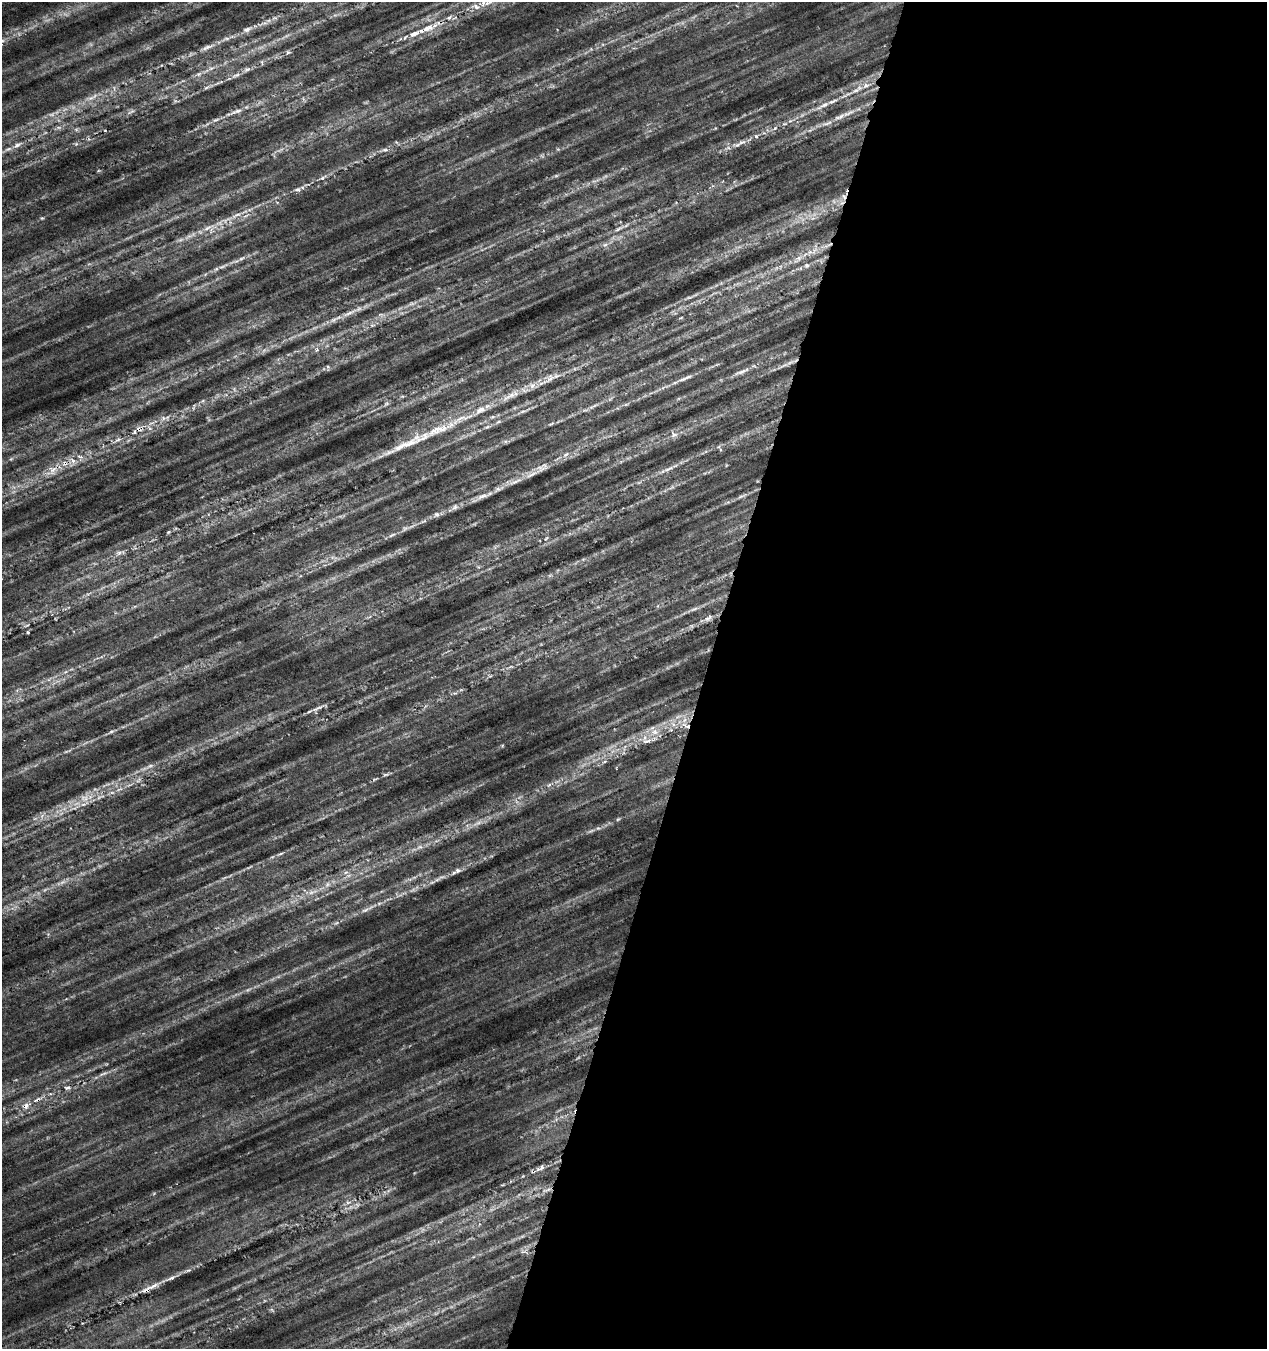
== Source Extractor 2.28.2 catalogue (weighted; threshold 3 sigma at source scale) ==
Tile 12 of 4 x 4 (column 4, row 3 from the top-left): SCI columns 4012-5276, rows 1360-2706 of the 5556 x 5402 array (HDU 1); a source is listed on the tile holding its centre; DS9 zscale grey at full resolution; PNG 1269 x 1351 px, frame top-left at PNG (2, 2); no overlay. Shown black and unused: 44% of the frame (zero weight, under 4 of 7 exposures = <1% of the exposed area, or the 3 px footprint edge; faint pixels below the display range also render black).
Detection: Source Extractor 2.28.2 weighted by HDU 2 'WHT'; one run over the whole footprint, this tile lists its part. Background 0.00813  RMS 0.012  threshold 0.048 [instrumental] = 3 sigma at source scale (4.09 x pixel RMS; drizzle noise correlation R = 1.36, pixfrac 0.8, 0.0396/0.0396 arcsec/px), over >= 5 px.
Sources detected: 174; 26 too faint to see at this stretch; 3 cosmic-ray / hot-pixel residue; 1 long thin detection or spike segment (spike, bleed or trail) — not listed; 16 inside a brighter listed object's ellipse — not listed separately; the other 128 listed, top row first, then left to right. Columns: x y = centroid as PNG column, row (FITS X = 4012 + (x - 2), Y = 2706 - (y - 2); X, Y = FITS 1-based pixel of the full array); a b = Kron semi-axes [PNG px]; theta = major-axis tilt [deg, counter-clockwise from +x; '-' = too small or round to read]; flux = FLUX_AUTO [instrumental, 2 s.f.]
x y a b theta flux
483 3 12 7 71 6.6
335 15 6 5 - 2.5
449 17 6 5 - 2.4
263 24 19 5 17 7.3
427 28 18 8 19 17
405 37 6 4 62 1.8
2 40 12 5 5 4.9
207 47 25 6 23 9.8
288 53 7 4 42 2.5
262 62 8 3 -77 1.5
211 68 9 5 26 4.1
247 69 9 5 18 3.5
198 74 9 5 27 3.9
236 75 13 5 23 5.1
866 85 10 7 29 7
206 88 9 5 23 2.8
856 90 13 5 20 6.7
91 98 19 7 14 11
304 99 8 3 -56 1.9
823 105 21 6 27 9.4
236 111 20 5 16 7.5
840 117 19 7 28 9.9
216 120 8 4 9 2.5
58 127 10 4 0 3.1
775 128 4 4 - 1.6
76 130 7 4 0 2.3
810 130 7 4 18 2.2
756 136 6 5 - 2.5
76 144 6 5 - 2.1
17 145 14 5 30 5.9
737 145 12 6 8 6
385 150 10 5 -3 4.1
323 177 13 4 32 4
595 181 15 5 17 6.3
297 189 9 6 -2 3.8
841 202 10 8 -89 7.5
236 215 17 5 22 9
42 218 6 3 17 1.4
208 227 22 5 24 13
619 228 19 4 30 5.8
605 245 9 7 24 4.4
828 245 18 4 25 7.7
797 259 17 7 38 9
234 261 21 4 16 6.7
807 265 6 6 - 3
216 269 8 5 18 2.9
689 297 12 4 14 3.1
412 304 23 5 20 8.1
349 313 27 6 25 14
381 315 11 6 -13 4.4
372 325 8 6 -9 3.5
317 350 7 5 69 3.2
790 362 16 4 28 6.1
328 367 7 4 -83 1.8
742 371 25 5 21 8.6
550 378 16 7 60 7.5
685 378 25 5 21 8
533 385 10 7 44 7.1
512 395 13 8 23 8.7
402 396 6 4 -17 1.4
386 404 8 6 37 3
626 404 6 4 19 1.8
593 406 18 4 25 5.5
524 411 19 4 18 5.2
492 417 8 5 24 2.7
163 418 6 6 - 3.8
498 422 11 4 30 3.2
551 424 12 3 23 2.7
487 427 8 5 25 2.9
438 430 53 11 21 42
674 434 10 8 -23 5.2
118 440 7 4 20 3
505 441 6 5 - 2.2
566 454 11 6 36 5.3
11 459 7 4 44 2
73 462 17 11 82 12
668 469 22 4 24 7.5
53 471 14 11 80 13
532 474 25 5 28 11
482 496 19 6 18 7.6
741 496 18 4 27 4.8
455 507 11 7 41 4.7
436 514 8 7 - 3.6
423 521 12 4 24 4
405 528 11 7 32 4.6
168 532 5 4 - 1.4
392 535 11 5 21 3.7
546 538 8 4 53 1.9
120 552 13 6 22 5.5
550 575 7 4 19 2
135 606 7 4 18 1.8
694 609 15 5 16 4.7
708 618 15 6 28 5.9
28 632 4 3 - 1.2
65 672 7 4 18 2.2
318 708 23 4 27 6.4
678 717 14 5 19 6.7
684 720 8 6 47 5.8
673 724 11 5 -47 4.9
687 726 6 4 47 3.4
111 732 9 5 29 2.7
655 732 14 9 -26 11
647 741 17 7 5 9.8
66 751 6 4 17 1.6
150 766 15 6 24 6.3
386 775 9 4 10 2.3
549 785 7 5 43 3.2
112 792 7 4 -1 2.9
85 797 18 12 55 16
35 818 7 4 19 2.2
618 819 6 4 44 1.6
591 831 12 4 25 3.8
419 847 11 7 12 5.8
280 854 11 4 24 3.4
458 871 9 7 7 4
346 872 6 5 - 3.1
225 878 9 3 21 2.5
437 879 12 5 23 5
312 892 19 6 17 10
365 910 17 6 23 6.9
67 1088 8 4 8 3.2
25 1106 11 8 36 9.3
542 1167 8 6 80 3.8
548 1190 11 3 15 3.6
154 1193 5 3 - 1.3
347 1202 6 4 -71 2.5
188 1270 8 5 18 2.6
153 1286 23 6 24 12
Overlapping masked pixels (flux is a lower limit): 7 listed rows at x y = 427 28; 841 202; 828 245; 687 726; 25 1106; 548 1190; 153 1286
Isophote crosses this tile's border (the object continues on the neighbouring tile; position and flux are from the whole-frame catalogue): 2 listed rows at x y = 483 3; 2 40
Unlisted compact peaks at least as high as the median listed source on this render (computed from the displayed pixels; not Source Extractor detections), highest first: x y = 175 101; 502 746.